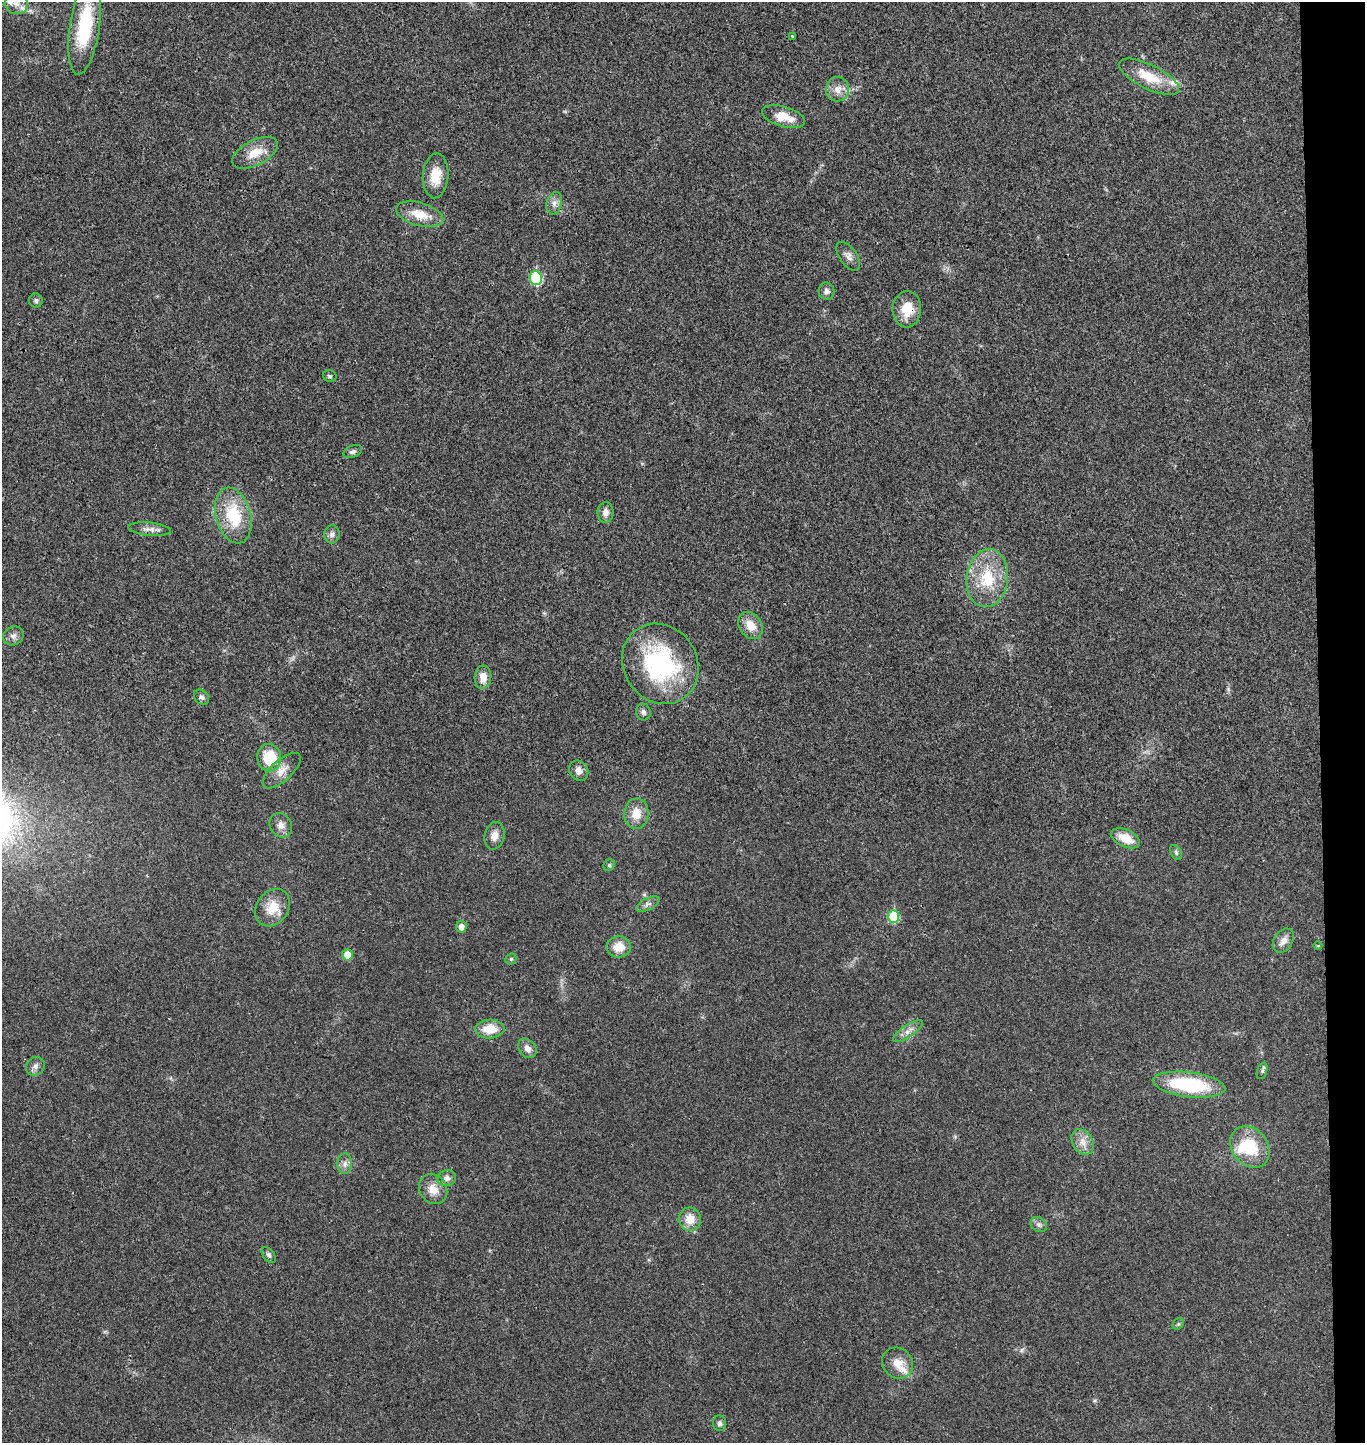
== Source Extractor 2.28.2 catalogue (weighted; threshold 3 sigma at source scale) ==
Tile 6 of 3 x 3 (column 3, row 2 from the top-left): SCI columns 2879-4241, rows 1449-2889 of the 4404 x 4334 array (HDU 1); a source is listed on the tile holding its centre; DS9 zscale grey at full resolution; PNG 1367 x 1445 px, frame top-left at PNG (2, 2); each listed source drawn as its Kron ellipse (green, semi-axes under 4 px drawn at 4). Shown black and unused: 3% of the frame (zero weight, under 3 of 4 exposures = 6% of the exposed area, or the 3 px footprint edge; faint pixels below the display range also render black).
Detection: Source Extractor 2.28.2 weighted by HDU 2 'WHT'; one run over the whole footprint, this tile lists its part. Background 0.0212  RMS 0.0046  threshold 0.0205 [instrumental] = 3 sigma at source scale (4.5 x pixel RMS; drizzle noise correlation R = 1.50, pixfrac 1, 0.05/0.05 arcsec/px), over >= 5 px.
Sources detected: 67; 4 inside a brighter listed object's ellipse — not listed separately; the other 63 listed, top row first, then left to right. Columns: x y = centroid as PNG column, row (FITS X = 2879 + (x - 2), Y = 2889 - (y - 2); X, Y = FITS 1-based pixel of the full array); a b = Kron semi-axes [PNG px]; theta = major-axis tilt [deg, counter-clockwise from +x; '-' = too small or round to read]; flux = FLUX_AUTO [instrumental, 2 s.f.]
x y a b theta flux
16 3 11 10 - 3.8
85 26 49 15 82 30
792 36 3 3 - 0.55
1149 77 33 12 -26 13
837 89 12 11 - 4.1
783 117 22 10 -16 8.1
255 153 25 12 27 8.5
436 176 22 13 86 8.8
554 203 11 7 75 2.4
420 214 24 11 -16 8.5
848 256 16 8 -55 2.6
536 278 7 6 - 34
826 291 9 8 - 1.7
36 300 7 7 - 1.1
907 309 18 14 88 10
330 376 7 6 - 0.84
353 452 10 6 22 1.4
606 512 10 8 89 2.9
233 515 28 17 -75 20
149 529 21 6 -6 2.9
332 534 9 7 82 1.7
987 578 29 20 82 19
750 625 14 11 -56 6.5
13 636 10 9 - 2.1
660 664 41 36 -57 59
483 677 12 8 86 4.6
201 697 8 6 -45 1.4
643 712 8 7 - 1.5
269 758 14 12 -79 16
282 771 24 10 42 5.3
579 771 11 9 -58 2.8
636 814 15 12 86 6.8
281 825 13 10 -58 3.2
494 836 14 9 77 3.6
1126 838 15 8 -25 8.3
1176 853 8 5 -63 0.93
609 865 6 5 - 0.72
648 904 12 6 26 1.8
273 908 20 15 55 9.2
893 916 6 5 - 20
461 927 6 5 - 2.6
1283 941 13 9 56 3.1
1318 946 4 3 - 0.35
619 947 12 10 3 6.8
347 955 6 5 - 5.2
511 959 6 5 - 0.68
490 1029 14 9 3 8.6
908 1031 17 6 34 3
527 1048 11 8 -52 2.7
35 1066 10 8 45 2.2
1262 1071 8 5 72 0.88
1189 1085 36 12 -7 36
1083 1142 13 10 -57 4.1
1250 1147 22 17 -50 20
345 1164 10 7 89 2.2
447 1178 9 8 - 2.3
433 1189 16 13 -54 5.7
690 1219 12 11 - 6.2
1039 1224 9 7 -37 1.5
269 1255 9 5 -51 1.2
1178 1324 6 5 - 0.69
898 1363 16 14 -45 6.1
720 1423 8 6 -84 1.3
Overlapping masked pixels (flux is a lower limit): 1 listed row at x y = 907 309
Isophote crosses this tile's border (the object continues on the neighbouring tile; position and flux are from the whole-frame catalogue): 2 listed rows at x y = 16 3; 85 26